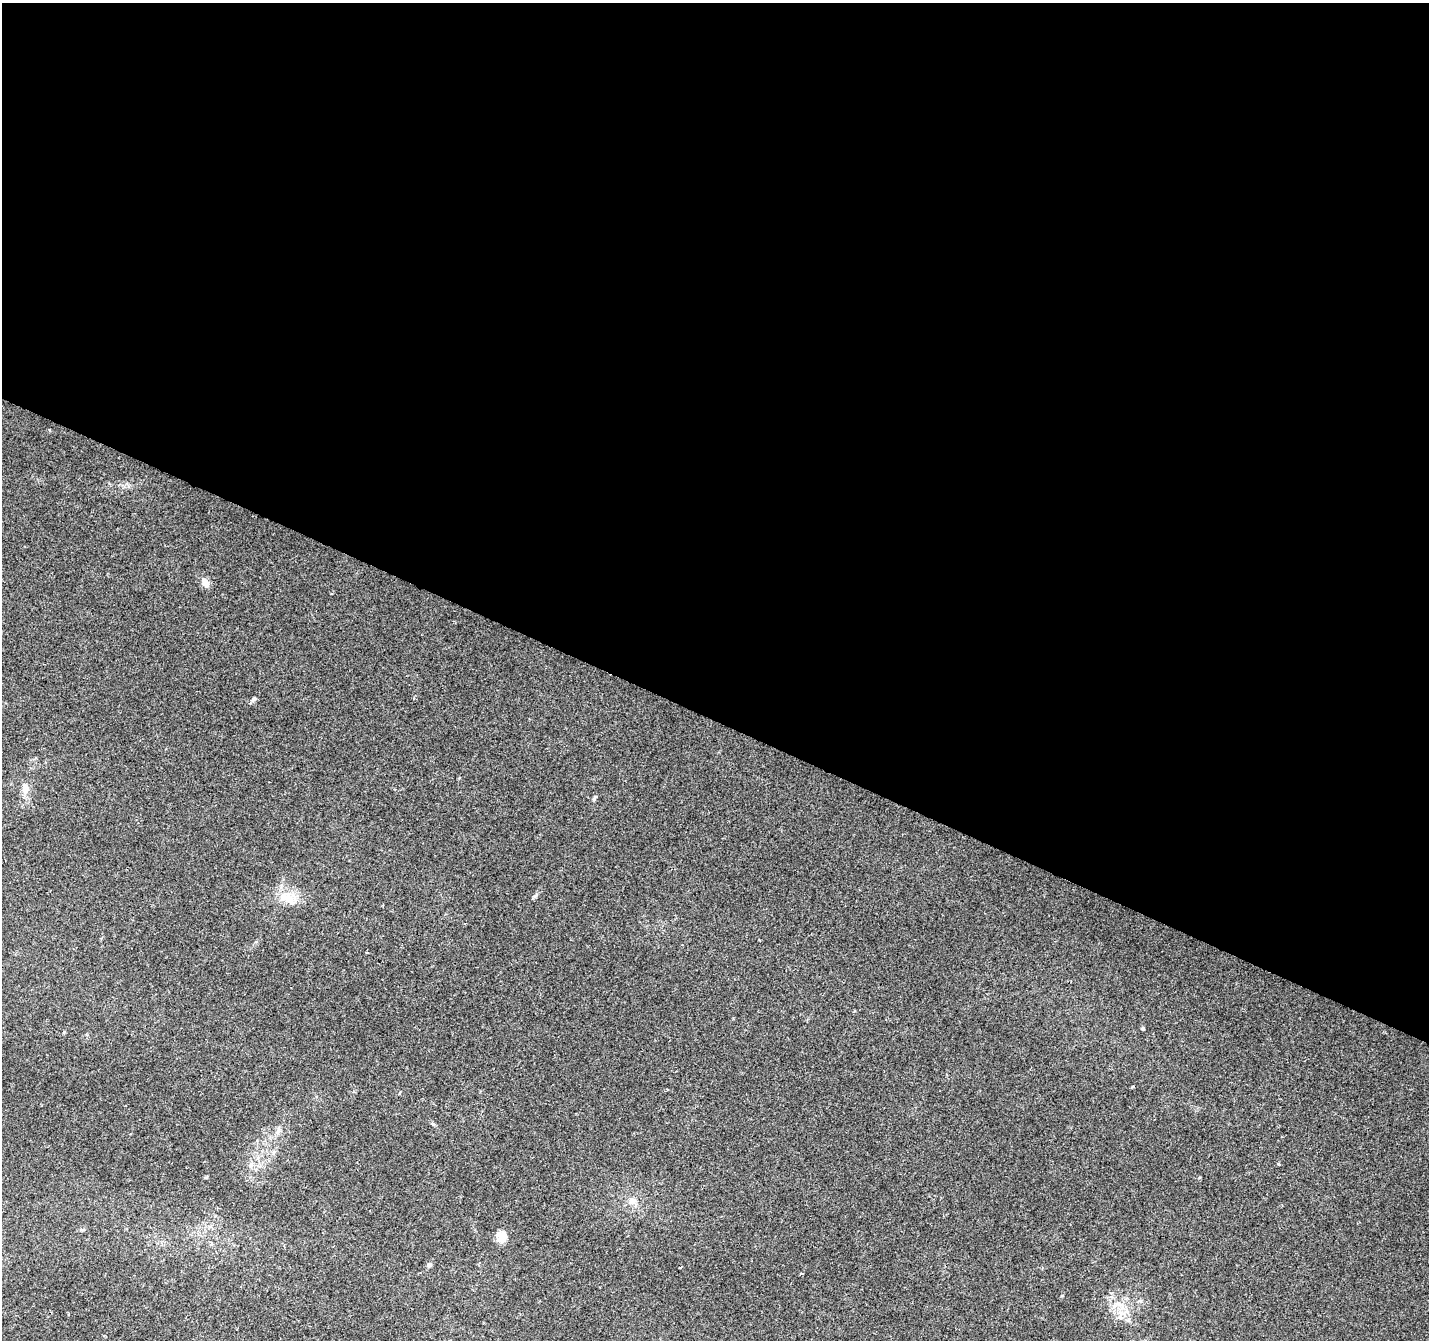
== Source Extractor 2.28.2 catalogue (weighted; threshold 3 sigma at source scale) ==
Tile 3 of 4 x 4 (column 3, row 1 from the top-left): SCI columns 2856-4282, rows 4219-5556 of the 5720 x 5825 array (HDU 1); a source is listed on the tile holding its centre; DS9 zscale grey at full resolution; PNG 1431 x 1342 px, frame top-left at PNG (2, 3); no overlay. Shown black and unused: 54% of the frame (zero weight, under 2 of 3 exposures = <1% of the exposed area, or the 3 px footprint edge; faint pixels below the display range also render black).
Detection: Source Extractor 2.28.2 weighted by HDU 2 'WHT'; one run over the whole footprint, this tile lists its part. Background 0.0704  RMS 0.0063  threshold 0.0286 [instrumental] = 3 sigma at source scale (4.5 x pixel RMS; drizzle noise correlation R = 1.50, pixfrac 1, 0.0396/0.0396 arcsec/px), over >= 5 px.
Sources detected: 15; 1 cosmic-ray / hot-pixel residue — not listed; the other 14 listed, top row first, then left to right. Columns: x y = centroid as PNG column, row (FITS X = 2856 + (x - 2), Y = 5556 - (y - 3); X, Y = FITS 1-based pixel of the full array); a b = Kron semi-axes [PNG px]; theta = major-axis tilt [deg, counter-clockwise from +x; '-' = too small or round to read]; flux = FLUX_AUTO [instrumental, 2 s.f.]
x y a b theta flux
205 583 13 7 -66 4
253 699 10 5 41 1.4
25 789 14 8 84 5.3
594 798 10 4 55 1.1
287 898 27 14 -35 12
367 952 3 2 - 0.88
1143 1029 4 4 - 0.93
278 1131 12 6 56 3
1278 1164 4 3 - 0.64
251 1165 7 6 - 2
632 1201 11 9 -12 4
501 1237 14 13 - 6.5
429 1265 6 6 - 1.2
1121 1313 10 5 -22 3.2
Unlisted compact peaks at least as high as the median listed source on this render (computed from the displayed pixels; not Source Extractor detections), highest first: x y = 535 896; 433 1124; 206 1177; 1133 1086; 1062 1296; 64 1032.